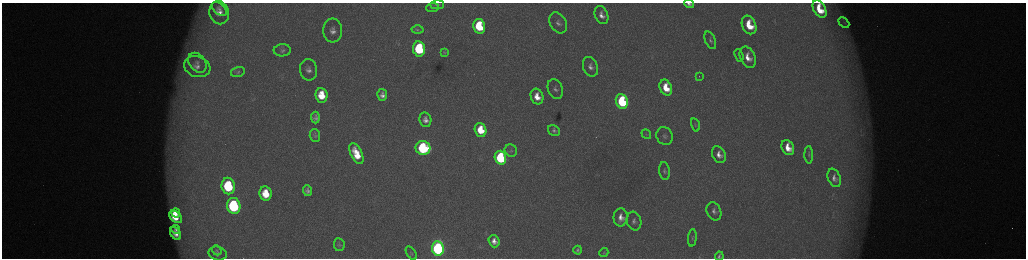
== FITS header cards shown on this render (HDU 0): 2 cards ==
NAXIS1  =                 2048 /fastest changing axis
NAXIS2  =                  512 /next to fastest changing axis

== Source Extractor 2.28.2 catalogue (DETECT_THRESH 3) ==
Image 2048 x 512 px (HDU 0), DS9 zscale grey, zoomed out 1/2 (1 PNG px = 2 x 2 image px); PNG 1028 x 260 px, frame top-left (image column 1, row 511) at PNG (2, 3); each listed source drawn as its Kron ellipse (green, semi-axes under 4 px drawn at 4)
Background 173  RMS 2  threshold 5.86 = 3 sigma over >= 5 px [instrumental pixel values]
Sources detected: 75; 6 cannot appear on this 1/2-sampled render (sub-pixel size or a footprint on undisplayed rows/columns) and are neither listed nor drawn; the other 69 listed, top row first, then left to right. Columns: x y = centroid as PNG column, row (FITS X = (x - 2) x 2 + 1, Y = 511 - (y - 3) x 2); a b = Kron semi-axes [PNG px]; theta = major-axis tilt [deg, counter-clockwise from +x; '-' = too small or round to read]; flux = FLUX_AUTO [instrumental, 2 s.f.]
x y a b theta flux
689 4 5 3 - 1300
437 5 7 4 1 830
432 7 6 4 5 690
219 9 9 5 -43 1500
820 9 9 6 -62 10000
219 13 12 9 -77 4500
601 15 9 6 -69 3100
558 23 11 8 -59 2400
844 23 6 3 -44 540
749 25 10 6 -66 12000
479 26 7 6 - 23000
417 30 6 4 1 590
333 31 12 9 -86 3900
710 40 9 5 -68 1200
419 49 7 6 - 38000
282 50 8 6 2 1400
444 52 3 2 - 410
739 55 6 4 -70 670
748 57 11 7 -65 5400
197 63 11 8 -53 2800
197 67 13 10 -19 4300
590 67 10 7 -69 2500
308 70 11 8 -81 2800
238 72 7 5 16 840
699 76 2 1 - 290
666 88 8 6 -67 10000
555 89 10 7 -67 2200
321 95 7 6 - 10000
382 95 6 5 - 2300
537 97 8 6 -72 5900
622 101 7 6 - 42000
315 118 6 4 -88 1300
425 120 7 6 - 2600
695 125 7 4 -74 640
481 130 7 5 -72 12000
554 131 6 5 - 1100
646 134 5 4 - 600
315 135 6 5 - 950
665 136 9 8 - 1700
788 147 8 6 -63 6800
423 148 7 7 - 59000
511 150 6 6 - 910
356 154 11 5 -65 11000
719 155 9 6 -62 3300
809 155 9 3 -88 700
500 158 7 5 -72 51000
665 171 9 5 -82 1300
834 178 10 6 -68 2400
228 186 8 6 -80 36000
307 191 5 4 - 1500
266 194 7 6 - 11000
234 206 8 6 -79 62000
714 211 9 7 -66 2000
176 213 4 3 - 4100
175 217 7 5 -41 10000
621 217 9 7 87 3800
634 221 9 7 -74 1900
176 229 4 2 - 770
176 234 7 5 -57 3500
692 238 9 4 85 820
494 241 6 5 - 3100
339 245 6 5 - 850
438 248 7 6 - 130000
217 250 5 4 - 610
578 250 4 3 - 800
411 253 7 3 -57 600
604 253 5 2 - 220
218 254 9 7 -12 1600
719 256 4 4 - 1000
At the frame edge (FLAGS 8, measured only in part): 3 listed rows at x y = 689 4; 820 9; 719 256
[6 sub-pixel or undisplayed-footprint detections neither listed nor drawn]